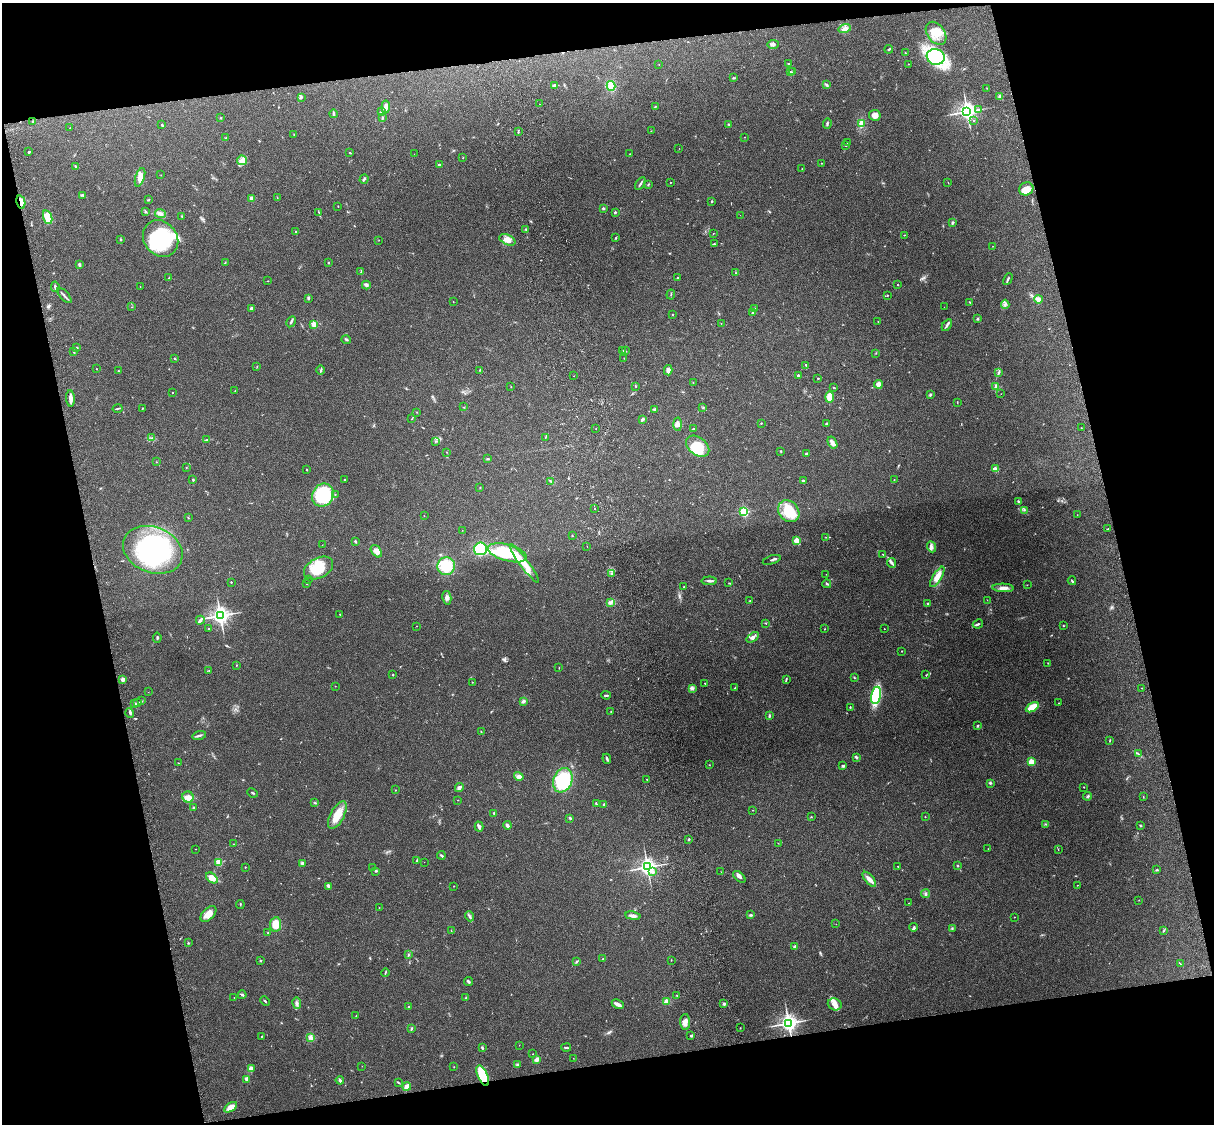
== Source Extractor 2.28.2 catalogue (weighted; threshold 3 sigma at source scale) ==
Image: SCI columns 119-4966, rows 164-4650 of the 5087 x 4925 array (HDU 1 of 3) = the unmasked area's bounding box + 8 px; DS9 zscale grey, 4 x 4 block average (1 PNG px = mean of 4 x 4 image px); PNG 1216 x 1126 px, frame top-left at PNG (2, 3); each listed source drawn as its Kron ellipse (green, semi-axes under 4 px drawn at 4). Shown black and unused: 26% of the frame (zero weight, under 3 of 4 exposures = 6% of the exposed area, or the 3 px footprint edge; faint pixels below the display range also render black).
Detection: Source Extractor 2.28.2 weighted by HDU 2 'WHT'. Background 0.285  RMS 0.0093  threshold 0.0419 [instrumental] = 3 sigma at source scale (4.5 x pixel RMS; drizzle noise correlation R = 1.50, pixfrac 1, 0.05/0.05 arcsec/px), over >= 5 px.
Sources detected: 430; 3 too faint to see at this stretch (4 x 4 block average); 3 inside a brighter object's white glare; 1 cosmic-ray / hot-pixel residue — neither listed nor drawn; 6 coinciding with a brighter row at this scale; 17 inside a brighter listed object's ellipse — not listed separately; the other 400 listed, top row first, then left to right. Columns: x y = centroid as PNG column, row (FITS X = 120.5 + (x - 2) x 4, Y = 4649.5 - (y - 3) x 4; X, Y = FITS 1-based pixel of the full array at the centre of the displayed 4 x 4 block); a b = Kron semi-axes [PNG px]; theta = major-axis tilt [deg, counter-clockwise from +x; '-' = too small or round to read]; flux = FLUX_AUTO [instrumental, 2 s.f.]
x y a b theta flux
845 28 6 3 16 20
936 33 13 8 -53 78
773 44 6 3 2 15
889 49 4 2 - 5.1
905 53 2 2 - 2.2
936 57 9 8 - 390
659 64 2 2 - 1.7
788 64 2 2 - 2.9
908 64 2 2 - 2
790 72 2 2 - 3.6
793 72 2 2 - 3.1
734 78 2 2 - 2.3
555 85 4 3 - 11
826 85 4 2 - 6.6
611 86 5 4 - 68
987 88 2 2 - 1.4
301 97 3 2 - 6.5
1000 97 3 3 - 15
539 104 2 2 - 1.3
655 106 2 2 - 3.9
386 107 6 4 83 19
978 110 3 2 - 4.6
967 111 4 3 - 2000
381 112 2 2 - 18
333 114 4 2 - 6.4
875 115 6 5 - 37
221 118 2 2 - 3.6
382 118 2 2 - 3.8
32 121 2 2 - 3.2
973 121 2 2 - 2
729 124 3 2 - 3.3
827 124 5 2 - 7.4
861 124 4 2 - 54
162 125 3 2 - 5.7
70 128 2 2 - 1.5
518 131 3 2 - 4.5
651 131 2 2 - 1.8
294 134 2 2 - 3.2
226 137 2 2 - 2.1
744 137 2 2 - 1.4
848 142 2 2 - 2.2
845 146 2 2 - 1.6
679 148 2 2 - 1.1
29 152 3 2 - 5.5
350 153 3 2 - 3.2
414 154 2 2 - 1.9
630 154 2 2 - 1.5
463 158 2 2 - 2.4
242 160 5 4 - 26
821 163 2 2 - 2.2
440 165 4 2 - 7.9
75 166 3 2 - 4
802 169 2 2 - 2
161 175 2 2 - 1.3
140 177 9 4 71 45
364 179 5 2 - 11
670 182 2 2 - 3.8
948 182 2 2 - 1.8
640 184 7 2 56 8.9
648 184 3 2 - 3.9
1026 189 7 6 - 59
82 195 3 2 - 5.5
252 198 4 3 - 19
277 198 2 2 - 1.2
148 200 3 2 - 3.8
711 201 2 2 - 12
21 202 7 4 -76 41
338 206 2 2 - 2.3
603 208 4 2 - 5.5
146 212 3 2 - 4.1
319 212 2 2 - 2
615 212 3 2 - 4.8
160 214 5 3 - 14
740 215 2 2 - 0.67
182 216 3 2 - 5.2
48 217 7 4 -71 95
952 223 3 2 - 9.6
526 229 2 2 - 2.1
295 231 2 2 - 7.8
713 233 2 2 - 1.6
904 235 3 2 - 2.7
616 238 2 2 - 4.7
121 239 3 2 - 3.8
161 239 19 16 -52 410
379 240 2 2 - 1.6
507 240 8 5 -25 41
714 244 4 2 - 4.9
993 246 2 2 - 1.3
225 262 3 2 - 3.3
328 262 2 2 - 2.3
79 265 2 2 - 10
361 272 3 2 - 4.6
736 273 3 2 - 2.3
169 278 3 2 - 3.9
677 278 2 2 - 3.8
1008 279 6 2 63 7.6
268 281 2 2 - 1.9
366 285 4 3 - 14
898 285 2 2 - 2.1
140 286 2 2 - 2
55 287 5 2 - 11
671 295 5 2 - 3.2
887 295 2 2 - 2.8
64 296 9 2 -47 11
308 298 4 2 - 7.3
1038 299 4 4 - 29
453 302 2 2 - 2.3
970 302 2 2 - 1.9
1005 304 4 3 - 11
132 307 2 2 - 1.7
944 307 2 2 - 1
251 308 2 2 - 36
754 309 3 2 - 5.8
753 313 3 2 - 5.4
672 314 2 2 - 1.9
978 319 3 2 - 5.7
878 321 2 2 - 1.9
291 322 6 2 60 8.6
721 323 2 2 - 2.3
314 324 2 2 - 190
947 325 6 2 58 11
346 340 5 2 - 5.6
77 348 3 2 - 5.4
623 350 2 2 - 1.9
625 351 2 2 - 2.8
74 352 3 2 - 3.7
876 353 2 2 - 2.6
174 358 3 2 - 3.6
624 358 2 2 - 1.1
806 365 3 2 - 5.6
257 367 2 2 - 3
96 369 2 2 - 4.1
321 370 4 2 - 6.8
480 370 3 2 - 2.9
668 370 5 4 - 19
118 371 2 2 - 2.2
999 372 4 2 - 7.1
798 375 2 2 - 8.7
574 376 2 2 - 3.2
818 378 2 2 - 8.5
693 382 2 2 - 1.7
878 384 4 3 - 27
636 386 2 2 - 3.4
511 387 2 2 - 2.2
996 387 3 2 - 6.6
833 388 2 2 - 1.8
235 391 2 2 - 4.3
172 392 2 2 - 2
1001 394 2 2 - 1
930 395 3 2 - 7.3
829 397 5 3 - 82
71 398 8 3 -85 32
957 402 2 2 - 2.4
464 407 2 2 - 2
703 407 3 2 - 4.4
118 408 5 2 - 5.6
142 408 3 2 - 3.2
654 409 3 2 - 8.5
417 412 2 2 - 1.9
412 419 3 2 - 2.4
642 419 4 3 - 9.1
761 423 2 2 - 2.7
678 424 6 4 -87 18
826 424 2 2 - 4.9
1081 428 2 2 - 1.7
596 429 2 2 - 1.4
694 429 3 2 - 9.1
545 437 3 2 - 2.3
152 438 2 2 - 3.4
207 439 3 2 - 3.7
435 441 2 2 - 1.7
832 443 6 3 -60 16
698 446 13 9 -38 140
781 451 2 2 - 12
447 452 2 2 - 1.5
806 453 2 2 - 7.4
488 459 2 2 - 6.1
156 462 2 2 - 1.6
186 467 2 2 - 2.4
995 469 2 2 - 120
307 470 2 2 - 3.3
193 480 3 2 - 4.9
344 480 2 2 - 2.1
894 480 2 2 - 1.9
551 481 4 2 - 7
803 481 2 2 - 22
480 488 2 2 - 3.1
335 494 2 2 - 3.5
323 495 12 10 60 420
1018 502 3 2 - 7.5
595 509 2 2 - 1.5
1024 510 2 2 - 3.3
789 511 12 9 -49 150
744 512 2 2 - 570
1077 515 2 2 - 1.2
424 516 2 2 - 2.7
188 518 2 2 - 2.2
1108 529 2 2 - 2.9
462 530 2 2 - 1.1
572 536 2 2 - 5.3
825 537 2 2 - 2
797 541 2 2 - 230
355 542 3 2 - 6.2
322 545 2 2 - 1.1
587 546 2 2 - 1.4
931 547 6 3 -68 18
480 549 6 6 - 290
153 550 31 23 -21 640
376 551 7 4 -53 26
507 553 20 8 -16 440
883 555 4 2 - 3.7
772 560 9 2 18 9.7
891 563 5 2 - 11
524 564 24 4 -54 81
446 566 9 8 - 160
319 568 15 10 28 130
612 574 2 2 - 3.6
826 574 2 2 - 0.95
937 577 12 4 58 59
308 580 2 2 - 1.5
709 581 7 2 0 12
1072 581 4 2 - 6.5
231 582 2 2 - 6.7
307 583 2 2 - 3.9
729 583 2 2 - 3.2
827 584 4 2 - 6.7
1027 585 2 2 - 1.6
684 587 2 2 - 2
1003 588 10 4 -2 31
447 598 7 3 -78 17
987 600 2 2 - 1
750 601 2 2 - 1.8
611 602 2 2 - 4.6
928 603 3 2 - 4.7
340 614 2 2 - 3
220 615 4 3 - 2300
200 620 4 3 - 12
765 623 2 2 - 2.9
978 624 5 2 - 8
416 626 2 2 - 1.1
1063 626 2 2 - 3
209 629 2 2 - 2.8
824 629 3 2 - 2
884 629 2 2 - 3.1
753 637 7 3 36 15
157 638 5 2 - 6.4
902 651 2 2 - 4.8
1048 663 2 2 - 2.4
236 665 2 2 - 2.6
559 668 2 2 - 2.5
209 670 2 2 - 1.9
393 675 2 2 - 4.7
926 675 3 2 - 2.8
854 677 2 2 - 4.6
123 679 2 2 - 82
786 679 4 2 - 5.3
472 682 2 2 - 1.9
705 683 2 2 - 4.5
335 686 2 2 - 1.7
692 688 4 3 - 11
735 688 3 2 - 4
1141 688 2 2 - 1.4
148 692 2 2 - 0.89
606 695 5 2 - 7.1
876 695 9 5 77 330
142 701 2 2 - 3
524 701 4 3 - 11
138 702 2 2 - 7.8
1058 703 2 2 - 1.2
135 704 2 2 - 10
850 707 2 2 - 3.4
1032 707 7 3 31 81
611 711 2 2 - 1.4
130 713 5 3 - 9.1
769 716 4 2 - 6.5
977 726 3 2 - 4.6
481 732 4 2 - 2.4
199 735 7 2 16 11
1110 740 3 2 - 2.3
1138 754 3 2 - 4.6
856 757 3 2 - 11
607 759 5 2 - 10
1031 762 2 2 - 200
178 763 3 2 - 2.2
709 765 2 2 - 1.8
843 766 3 2 - 10
519 776 5 2 - 11
647 779 2 2 - 3.1
563 780 12 9 68 340
990 783 3 2 - 8.1
1084 787 2 2 - 1.8
459 788 5 3 - 19
395 790 2 2 - 5.1
253 793 5 2 - 5.5
1088 796 4 2 - 7.1
188 797 5 5 - 26
1143 797 2 2 - 1.9
458 800 2 2 - 2.3
315 803 3 2 - 3.9
596 803 4 2 - 5.5
603 805 3 2 - 4.7
194 808 2 2 - 6.4
752 810 2 2 - 2.6
494 813 3 2 - 8.1
337 815 15 6 62 89
811 817 2 2 - 2.6
925 817 2 2 - 2.4
570 818 3 2 - 8.2
1046 824 2 2 - 2.8
507 825 4 2 - 16
1140 825 2 2 - 3.1
479 827 5 4 - 14
689 839 2 2 - 5.3
778 843 2 2 - 1.4
234 844 2 2 - 1.9
196 849 2 2 - 1.5
988 849 2 2 - 1.6
1058 849 2 2 - 2.1
441 855 4 2 - 7.4
417 861 3 2 - 4.3
219 862 2 2 - 200
424 862 2 2 - 1.2
302 863 3 3 - 7.5
898 866 2 2 - 3
957 866 2 2 - 3.2
245 867 2 2 - 2.7
647 867 3 3 - 2100
372 868 2 2 - 1.5
1156 870 3 2 - 4.7
376 871 2 2 - 3.8
653 872 3 2 - 8.7
721 872 2 2 - 1.6
739 877 7 3 -41 19
212 878 6 4 -41 57
869 879 9 3 -50 31
1077 885 2 2 - 2.1
328 886 4 3 - 16
454 886 2 2 - 1.8
925 894 4 3 - 9.4
1139 900 2 2 - 1.4
909 903 2 2 - 1.9
240 904 4 2 - 3.2
379 907 2 2 - 1.9
208 914 10 5 45 47
751 915 3 2 - 6.3
470 916 5 2 - 10
633 916 7 3 -9 22
1014 917 2 2 - 1.6
276 924 7 5 83 95
836 924 2 2 - 1
914 927 4 3 - 9
952 928 2 2 - 2.1
1164 930 2 2 - 2.9
451 931 2 2 - 2.6
268 933 2 2 - 3.8
188 943 2 2 - 4.9
795 947 2 2 - 44
408 955 3 2 - 4.9
603 959 2 2 - 2.6
671 960 2 2 - 1.6
261 961 2 2 - 5.5
576 961 3 2 - 4.3
1180 964 3 2 - 3.4
385 973 4 2 - 4.2
468 982 4 2 - 7.6
242 995 4 2 - 8.9
677 995 2 2 - 2.5
234 997 2 2 - 1.8
466 998 2 2 - 22
265 1001 5 2 - 4.9
666 1001 4 3 - 23
297 1003 5 2 - 14
618 1004 6 2 -27 34
724 1004 2 2 - 11
835 1004 7 6 - 30
408 1007 2 2 - 3.3
356 1016 2 2 - 2.9
685 1022 8 5 -87 33
788 1023 3 3 - 2000
740 1028 2 2 - 2
411 1029 3 2 - 5.9
261 1036 2 2 - 2.1
691 1036 3 2 - 4.9
310 1038 4 3 - 14
519 1045 2 2 - 1.3
482 1048 3 2 - 6.9
566 1048 5 2 - 9.1
533 1054 2 2 - 1.5
573 1058 2 2 - 1.6
537 1059 3 2 - 27
518 1065 2 2 - 6
362 1066 2 2 - 1.2
454 1067 2 2 - 1.6
251 1068 4 3 - 18
483 1076 11 5 -65 190
247 1079 3 3 - 20
340 1080 4 3 - 9.1
398 1082 4 2 - 4.6
407 1087 4 3 - 29
230 1107 7 4 32 50
Overlapping masked pixels (flux is a lower limit): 2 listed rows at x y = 21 202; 483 1076
Diffuse or blended objects may show on this block-average render without a row.